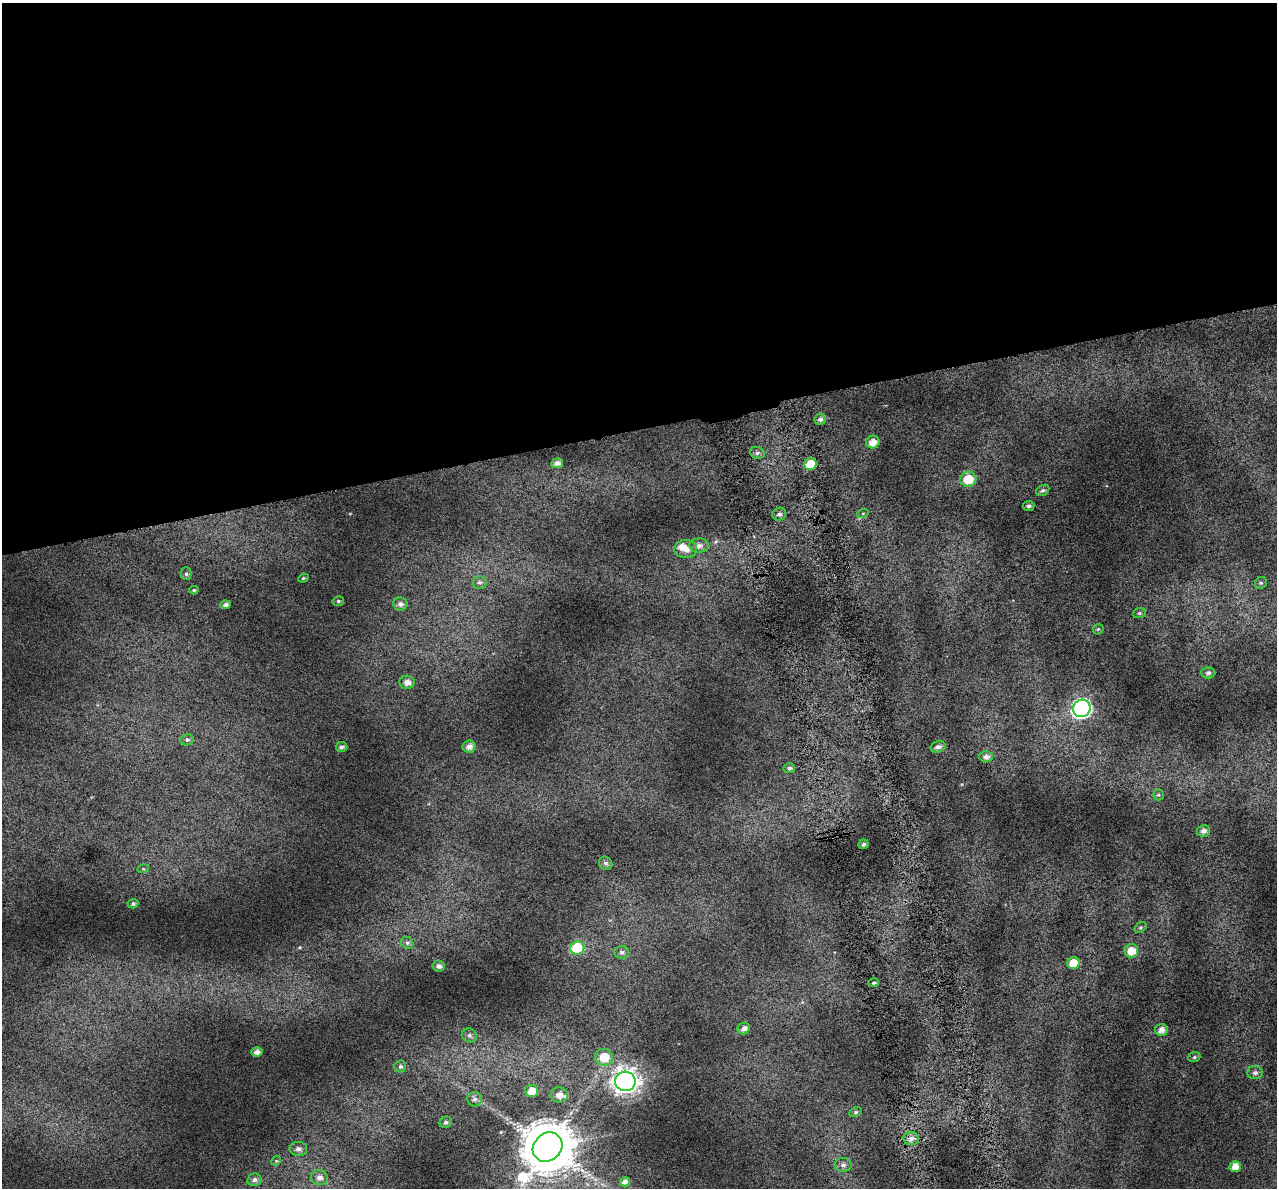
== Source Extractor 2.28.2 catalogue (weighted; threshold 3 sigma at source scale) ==
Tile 2 of 4 x 4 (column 2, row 1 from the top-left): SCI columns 1312-2586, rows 3671-4856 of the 5172 x 4917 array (HDU 1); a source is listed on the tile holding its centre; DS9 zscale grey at full resolution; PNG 1279 x 1190 px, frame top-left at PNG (2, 3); each listed source drawn as its Kron ellipse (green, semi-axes under 4 px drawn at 4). Shown black and unused: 36% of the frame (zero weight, under 4 of 7 exposures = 2% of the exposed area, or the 3 px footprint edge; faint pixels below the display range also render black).
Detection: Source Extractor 2.28.2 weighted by HDU 2 'WHT'; one run over the whole footprint, this tile lists its part. Background 0.0718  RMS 0.046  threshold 0.19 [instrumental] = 3 sigma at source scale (4.09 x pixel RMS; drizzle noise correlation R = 1.36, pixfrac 0.8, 0.0396/0.0396 arcsec/px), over >= 5 px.
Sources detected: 69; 1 inside a brighter listed object's ellipse — not listed separately; the other 68 listed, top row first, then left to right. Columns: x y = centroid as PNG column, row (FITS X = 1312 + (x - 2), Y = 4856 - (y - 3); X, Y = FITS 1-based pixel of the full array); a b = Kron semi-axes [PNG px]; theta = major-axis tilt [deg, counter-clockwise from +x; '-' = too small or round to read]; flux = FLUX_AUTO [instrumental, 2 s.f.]
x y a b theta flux
820 419 6 5 - 13
873 442 7 6 - 40
757 453 7 5 -20 11
557 463 6 5 - 20
810 464 6 6 - 95
968 479 8 7 - 98
1043 490 7 5 30 9.6
1029 506 6 5 - 11
863 513 6 3 19 4.7
779 514 7 6 - 13
699 545 10 7 2 23
685 549 11 9 0 39
186 574 6 5 - 7.8
303 578 5 4 - 5.6
479 582 7 6 - 11
1261 583 6 5 - 8.3
194 590 4 4 - 5.6
338 601 6 4 14 7.5
400 604 7 6 - 17
226 605 5 4 - 13
1139 613 6 5 - 6.8
1098 629 6 5 - 5.9
1208 673 7 5 0 12
407 682 7 6 - 28
1082 708 9 8 - 1200
187 740 7 5 10 9.2
469 746 6 6 - 24
342 747 6 5 - 11
938 747 7 5 15 16
986 757 6 5 - 19
789 768 6 5 - 10
1158 795 5 5 - 6.8
1203 831 6 5 - 17
863 844 5 5 - 9.2
606 863 7 6 - 12
143 869 6 3 17 5.1
133 903 5 5 - 9
1140 927 6 5 - 6.5
407 943 6 5 - 9.3
577 948 7 6 - 230
1131 951 7 6 - 59
622 952 7 6 - 14
1073 963 6 6 - 68
439 966 6 5 - 17
874 983 5 3 - 5.8
744 1029 6 5 - 19
1162 1030 6 6 - 28
469 1035 7 6 - 12
257 1052 5 4 - 22
604 1057 9 8 - 86
1194 1057 6 5 - 7
400 1066 6 6 - 9.6
1255 1073 7 6 - 14
625 1081 10 10 - 3300
531 1091 6 6 - 52
559 1095 8 7 - 35
475 1099 7 7 - 14
856 1112 6 4 27 6.9
446 1122 6 5 - 9.6
911 1139 7 6 - 21
548 1147 16 13 44 23000
298 1149 9 7 -1 19
276 1161 5 4 - 4.6
843 1165 8 6 -5 15
1235 1166 5 5 - 38
319 1178 8 7 - 22
254 1180 7 6 - 17
625 1182 5 4 - 18